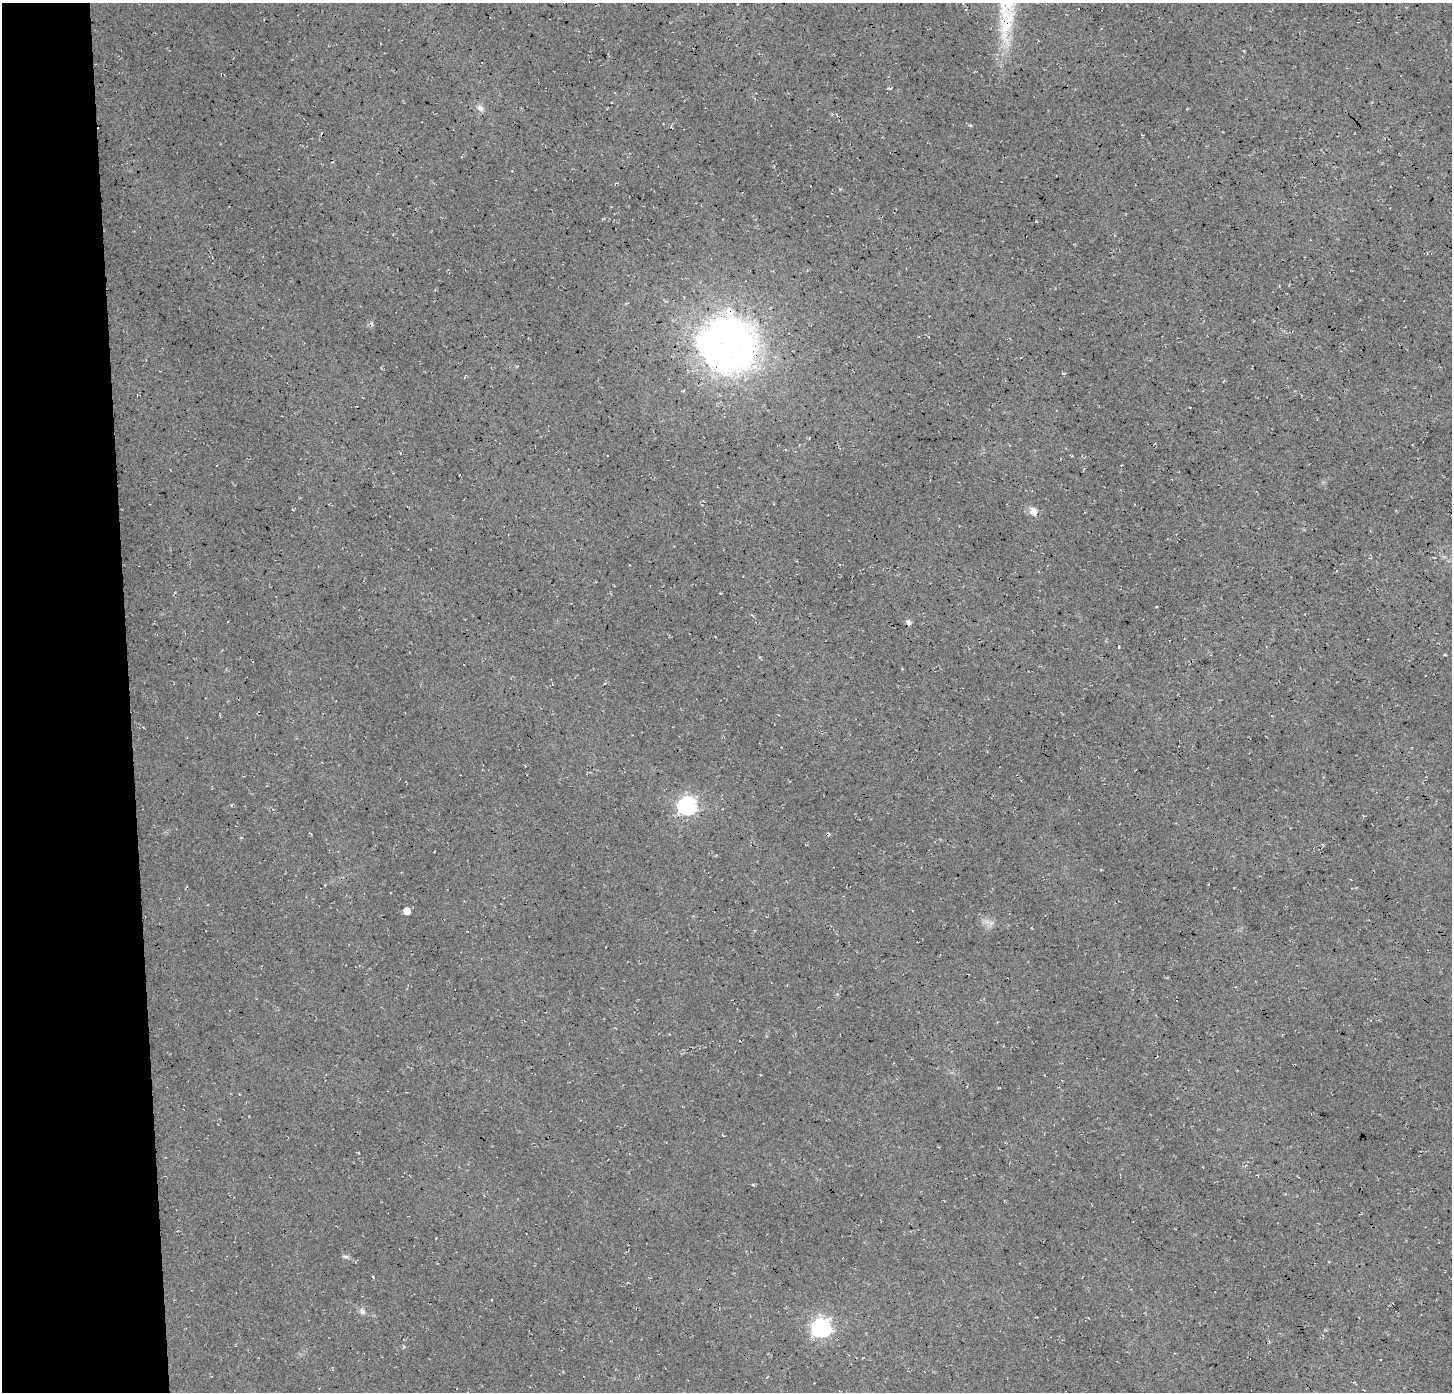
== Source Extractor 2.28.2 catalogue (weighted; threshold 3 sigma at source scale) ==
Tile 4 of 3 x 3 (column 1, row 2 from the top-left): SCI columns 41-1490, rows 1390-2779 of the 4431 x 4174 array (HDU 1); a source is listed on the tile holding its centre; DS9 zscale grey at full resolution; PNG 1454 x 1394 px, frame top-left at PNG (2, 3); no overlay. Shown black and unused: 9% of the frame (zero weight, under 3 of 4 exposures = <1% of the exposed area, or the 3 px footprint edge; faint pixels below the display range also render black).
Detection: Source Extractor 2.28.2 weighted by HDU 2 'WHT'; one run over the whole footprint, this tile lists its part. Background 0.035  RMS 0.0063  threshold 0.0284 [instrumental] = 3 sigma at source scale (4.5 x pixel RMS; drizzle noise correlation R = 1.50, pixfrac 1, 0.0396/0.0396 arcsec/px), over >= 5 px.
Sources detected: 16; all 16 listed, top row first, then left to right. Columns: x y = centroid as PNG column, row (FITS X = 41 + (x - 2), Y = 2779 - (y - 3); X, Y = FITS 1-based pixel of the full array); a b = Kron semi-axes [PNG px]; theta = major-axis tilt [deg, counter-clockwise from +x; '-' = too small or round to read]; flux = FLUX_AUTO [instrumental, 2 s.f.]
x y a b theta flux
1006 21 54 19 83 38
889 88 5 3 - 0.61
480 108 10 7 -39 2.7
1036 221 2 2 - 0.55
371 323 7 4 -58 1.1
728 345 69 65 -33 270
809 438 3 2 - 0.44
1033 511 10 8 -66 4.2
908 622 7 5 -51 1.8
1119 646 3 2 - 0.53
1445 655 4 3 - 0.62
687 806 7 7 - 210
406 911 5 5 - 7.7
345 1256 10 4 -5 1.3
362 1311 9 7 -73 2.2
821 1328 7 7 - 240
Overlapping masked pixels (flux is a lower limit): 2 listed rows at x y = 1006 21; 728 345
Unlisted compact peaks at least as high as the median listed source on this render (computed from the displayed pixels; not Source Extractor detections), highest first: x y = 970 125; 753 1185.